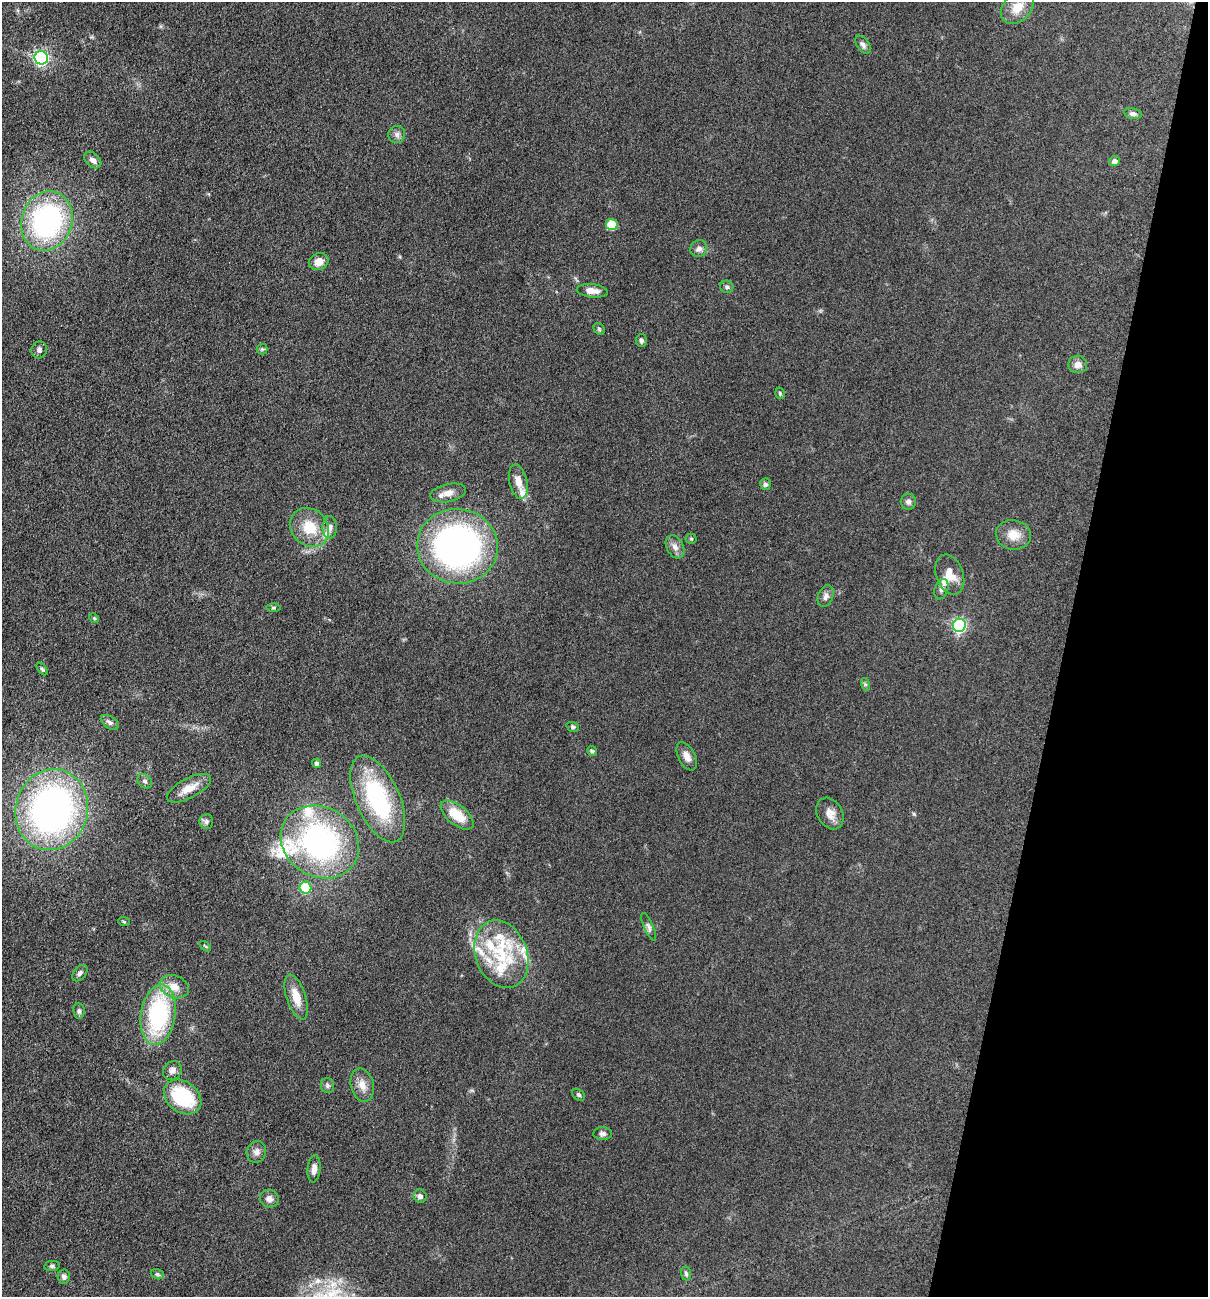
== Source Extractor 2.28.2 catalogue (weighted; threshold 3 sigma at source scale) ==
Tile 8 of 4 x 4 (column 4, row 2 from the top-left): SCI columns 3797-5002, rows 2594-3888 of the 5254 x 5200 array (HDU 1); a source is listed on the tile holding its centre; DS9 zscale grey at full resolution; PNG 1210 x 1299 px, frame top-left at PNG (2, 2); each listed source drawn as its Kron ellipse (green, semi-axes under 4 px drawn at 4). Shown black and unused: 12% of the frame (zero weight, under 3 of 5 exposures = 3% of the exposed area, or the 3 px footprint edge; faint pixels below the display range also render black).
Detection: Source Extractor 2.28.2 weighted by HDU 2 'WHT'; one run over the whole footprint, this tile lists its part. Background 0.119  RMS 0.008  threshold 0.0358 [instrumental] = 3 sigma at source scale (4.5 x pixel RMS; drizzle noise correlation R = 1.50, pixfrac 1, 0.05/0.05 arcsec/px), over >= 5 px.
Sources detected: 86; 12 inside a brighter listed object's ellipse — not listed separately; the other 74 listed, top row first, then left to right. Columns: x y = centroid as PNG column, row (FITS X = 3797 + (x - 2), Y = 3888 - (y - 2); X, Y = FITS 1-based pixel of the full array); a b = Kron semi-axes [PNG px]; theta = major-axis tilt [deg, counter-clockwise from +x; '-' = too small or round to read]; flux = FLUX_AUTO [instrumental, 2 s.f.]
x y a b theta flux
1017 7 19 14 45 13
863 45 10 6 -54 2.7
41 58 7 6 - 190
1133 113 9 5 -12 2.8
397 135 8 8 - 3
93 160 10 6 -42 3.7
1115 161 5 5 - 3.7
47 221 30 25 72 150
612 225 6 5 - 29
699 249 9 8 - 3.6
319 262 10 8 26 7.4
727 287 7 6 - 1.8
592 291 15 6 -6 6.8
599 329 6 5 - 1.2
641 341 6 5 - 2.1
262 349 5 5 - 1.1
39 350 8 7 - 2.6
1078 364 9 9 - 5.1
780 393 6 4 -72 1.2
518 482 17 9 -77 8
765 484 6 5 - 1.9
448 493 18 9 12 6.6
908 502 8 7 - 2.9
310 527 21 18 -45 22
330 527 11 7 -89 3.5
1013 535 17 14 -9 11
691 539 5 5 - 1.1
457 546 40 37 -6 270
675 547 12 8 -62 4.8
950 574 20 13 -70 12
941 589 10 6 70 2.8
826 596 11 7 70 3.5
273 607 7 3 1 1
94 618 5 4 - 0.92
959 625 6 6 - 160
42 669 7 4 -51 1.2
865 684 6 4 -72 1.1
110 722 10 6 -35 2.4
573 727 6 4 -20 1.5
592 751 5 5 - 1.2
687 756 15 8 -63 5.6
317 763 4 4 - 2.3
145 781 8 6 -44 2.3
189 788 24 10 28 11
378 799 46 22 -66 85
52 810 41 36 73 300
830 814 17 12 -60 7.7
457 815 19 9 -39 21
206 821 7 7 - 2.3
320 842 41 34 -33 180
305 888 6 6 - 45
124 922 6 3 -20 0.96
649 927 15 4 -66 2.5
205 946 7 3 -36 0.99
501 954 35 26 -69 47
80 973 9 6 51 2.2
174 987 15 11 -20 9.9
296 997 23 9 -72 13
79 1011 8 5 -81 2
158 1015 30 17 81 91
172 1070 10 8 46 3.8
362 1085 17 11 -76 7.7
327 1086 7 6 - 2
578 1095 7 5 -41 1.3
183 1097 20 15 -37 53
603 1134 9 6 -1 2.4
256 1152 11 9 69 4
314 1169 13 6 85 4.7
420 1196 7 6 - 2.9
269 1199 9 9 - 4.3
52 1266 7 5 10 1.6
686 1273 7 5 -85 1.7
157 1274 7 5 -17 1.5
64 1277 7 6 - 2.3